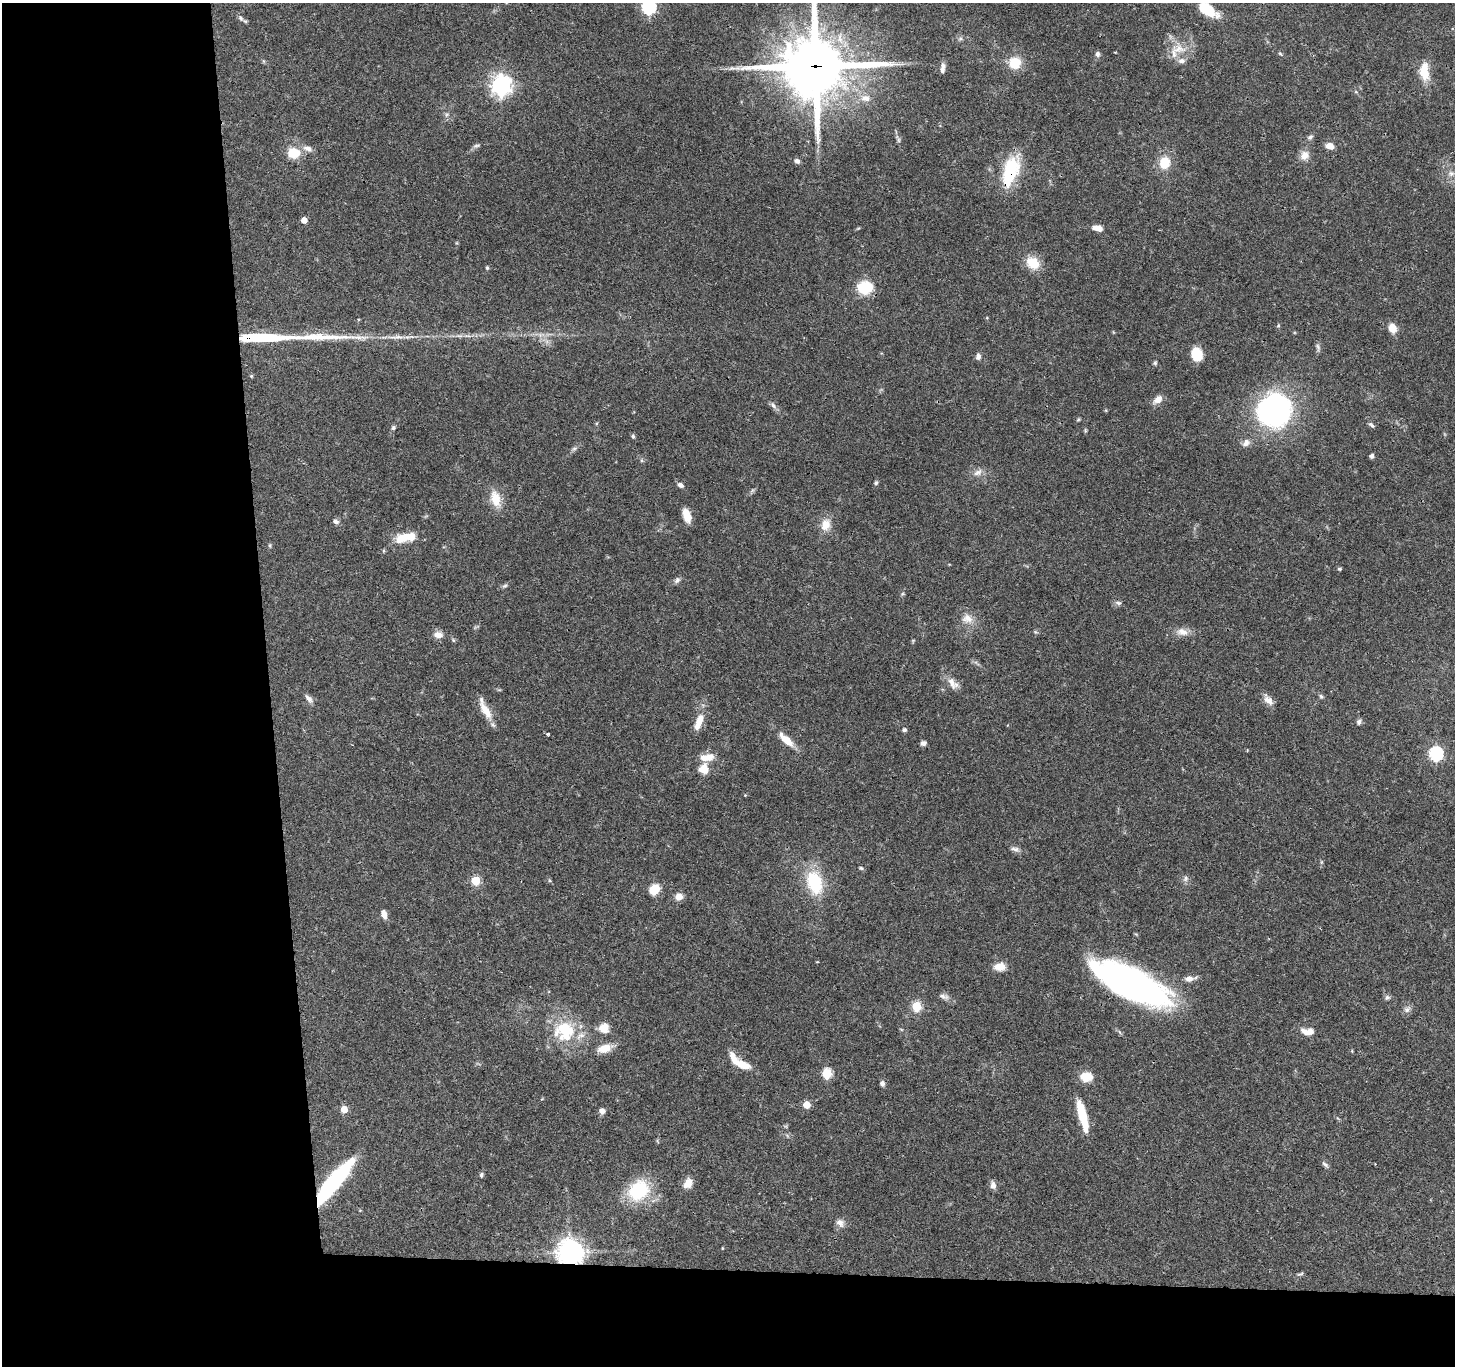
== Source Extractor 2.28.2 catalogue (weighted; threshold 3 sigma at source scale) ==
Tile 7 of 3 x 3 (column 1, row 3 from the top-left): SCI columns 2-1454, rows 121-1484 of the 4360 x 4336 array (HDU 1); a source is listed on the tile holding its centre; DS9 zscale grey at full resolution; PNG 1457 x 1368 px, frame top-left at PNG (2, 3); no overlay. Shown black and unused: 24% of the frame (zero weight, under 3 of 4 exposures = <1% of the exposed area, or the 3 px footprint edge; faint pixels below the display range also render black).
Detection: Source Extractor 2.28.2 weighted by HDU 2 'WHT'; one run over the whole footprint, this tile lists its part. Background 0.0438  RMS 0.0028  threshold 0.0126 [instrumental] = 3 sigma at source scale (4.5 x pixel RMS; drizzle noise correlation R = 1.50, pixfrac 1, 0.05/0.05 arcsec/px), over >= 5 px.
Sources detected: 129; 1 inside a brighter object's white glare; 1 long thin detection or spike segment (spike, bleed or trail) — not listed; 5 inside a brighter listed object's ellipse — not listed separately; the other 122 listed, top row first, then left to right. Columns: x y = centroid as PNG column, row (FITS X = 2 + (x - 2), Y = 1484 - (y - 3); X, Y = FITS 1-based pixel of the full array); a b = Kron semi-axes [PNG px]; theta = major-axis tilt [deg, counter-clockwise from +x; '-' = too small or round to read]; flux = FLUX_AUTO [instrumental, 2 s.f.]
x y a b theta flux
649 7 6 6 - 54
1207 9 19 9 -33 9.5
241 18 10 6 -54 0.79
960 39 6 4 19 0.53
1179 49 23 12 -1 4.8
1097 54 7 6 - 0.81
1280 54 6 4 -51 0.4
1015 63 11 11 - 6.9
943 65 10 7 90 1.1
816 66 24 22 -2 1700
1424 72 19 10 -84 6.4
501 85 8 7 - 160
1356 92 6 3 -18 0.34
866 98 14 9 -9 2.6
447 115 7 4 45 0.53
1310 137 8 6 30 0.73
899 140 7 4 -90 0.51
476 146 10 5 14 0.67
1330 146 9 6 -13 2.3
308 148 13 7 -19 1.6
294 153 11 10 - 6.9
1304 155 12 10 55 2.5
797 161 6 5 - 0.94
1165 163 12 10 77 6.2
1010 171 35 15 72 16
1451 173 9 8 - 1.3
304 220 4 4 - 3
1098 228 13 6 -12 2.1
1033 263 14 11 -38 6.6
487 268 4 3 - 0.52
865 287 15 12 0 10
1278 326 5 4 - 0.34
1392 328 11 9 -65 2.8
261 337 51 7 0 24
1318 347 11 5 -79 0.74
1196 354 11 9 -70 8.2
978 356 8 6 85 1
1155 363 6 5 - 0.45
251 376 5 4 - 0.32
1158 399 12 8 39 2.2
773 405 11 5 -52 0.98
1275 410 29 27 29 82
1078 419 5 4 - 0.33
1372 425 10 5 -41 0.65
393 428 7 5 74 0.54
1085 430 6 4 -73 0.34
633 436 6 4 -84 0.52
1246 443 11 9 52 1.6
574 449 8 5 29 0.67
1372 456 4 4 - 0.96
978 472 14 8 28 1.7
876 483 5 5 - 0.51
680 485 8 5 -28 1
495 499 23 12 -75 5
687 515 16 8 -72 3.5
336 521 9 6 -33 0.94
826 525 16 12 75 3.6
402 538 16 11 17 5.5
270 545 7 4 -82 0.38
1339 569 5 4 - 0.38
677 580 10 6 46 0.85
505 585 8 5 39 0.57
902 594 6 4 45 0.38
1118 603 9 5 -7 0.78
967 618 16 13 -25 3.1
1035 632 6 5 - 0.43
1182 632 17 10 -11 2.5
438 635 12 8 -8 2.1
453 640 6 5 - 0.42
913 640 6 4 19 0.3
952 682 19 9 -63 2.6
1321 696 7 5 -66 0.52
309 699 14 6 -48 1.2
1268 700 16 8 -51 2.1
485 709 28 8 -62 4.7
699 722 22 8 69 4.2
1359 722 8 6 76 0.77
904 730 5 4 - 0.77
548 734 4 3 - 0.44
787 740 14 7 -42 4.5
923 743 7 5 21 0.89
1436 754 6 6 - 49
707 757 20 9 10 3.5
704 769 9 9 - 4.4
745 795 4 4 - 0.21
1015 849 11 6 -19 1.1
861 868 6 5 - 0.43
1186 879 9 7 57 0.89
476 881 5 5 - 13
814 883 22 13 -75 17
654 889 11 9 45 5.4
679 897 8 8 - 2.2
384 914 9 6 -72 2
1000 966 12 8 6 3.6
1189 979 11 7 6 1.7
1131 983 70 24 -26 120
943 996 14 7 -16 1.3
1387 997 8 6 13 0.72
916 1006 5 5 - 17
1407 1009 10 8 28 1.1
604 1028 11 10 - 3.5
565 1031 28 27 - 15
1308 1031 17 8 -3 2.7
605 1048 19 9 16 3.8
743 1065 17 8 -20 4.2
827 1073 5 5 - 18
1087 1077 15 11 -1 4
882 1083 6 5 - 0.91
806 1105 5 5 - 6.5
344 1109 5 5 - 4.4
602 1111 6 6 - 1.4
1082 1115 30 7 -75 11
1325 1164 10 5 -45 0.73
481 1175 6 5 - 0.54
334 1181 46 10 51 41
688 1183 13 10 55 2.4
993 1185 9 6 -83 1.5
638 1190 20 17 42 19
840 1223 12 9 -45 1.6
722 1248 4 3 - 0.23
570 1252 9 8 - 290
1300 1274 11 3 18 0.48
Overlapping masked pixels (flux is a lower limit): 6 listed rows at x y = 816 66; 1010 171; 261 337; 1131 983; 334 1181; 570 1252
Isophote crosses this tile's border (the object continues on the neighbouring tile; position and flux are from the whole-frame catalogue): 3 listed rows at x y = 649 7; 1207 9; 816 66